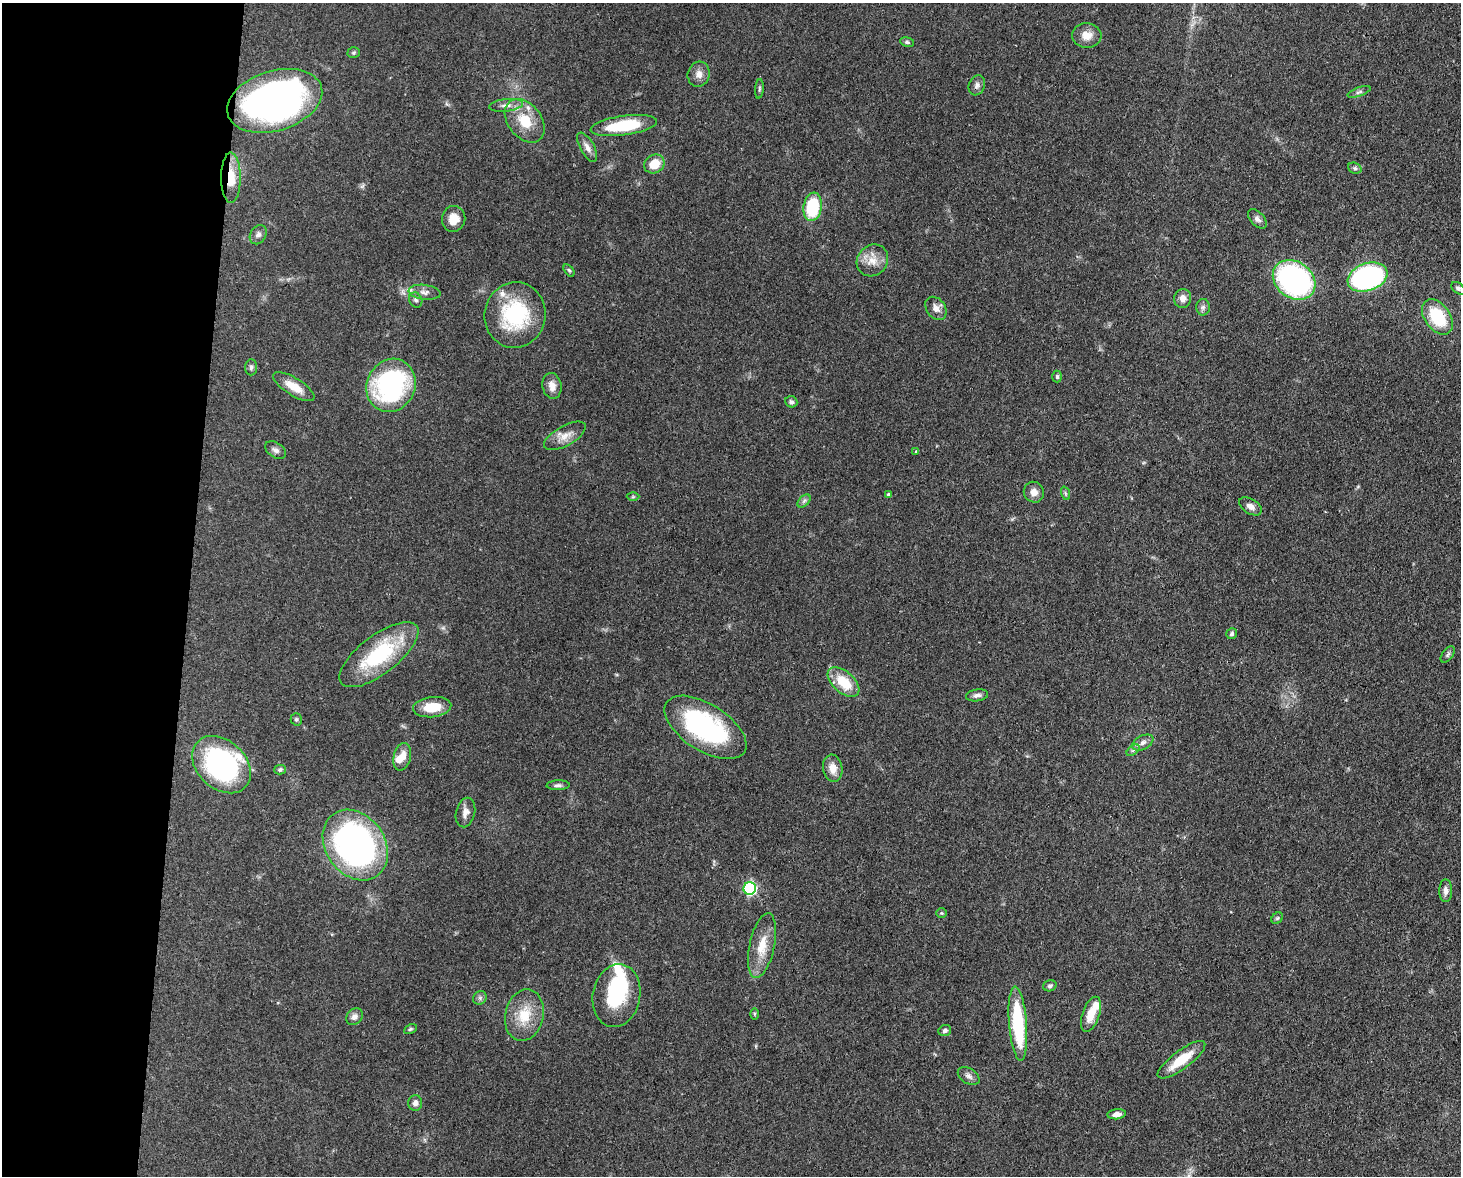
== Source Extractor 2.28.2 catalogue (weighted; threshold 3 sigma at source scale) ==
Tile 4 of 3 x 4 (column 1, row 2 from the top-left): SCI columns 305-1763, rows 2422-3595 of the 4864 x 4844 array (HDU 1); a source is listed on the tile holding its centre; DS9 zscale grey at full resolution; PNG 1463 x 1178 px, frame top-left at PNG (2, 3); each listed source drawn as its Kron ellipse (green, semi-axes under 4 px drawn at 4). Shown black and unused: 13% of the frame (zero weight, under 3 of 4 exposures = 9% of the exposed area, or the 3 px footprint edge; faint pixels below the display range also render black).
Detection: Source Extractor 2.28.2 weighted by HDU 2 'WHT'; one run over the whole footprint, this tile lists its part. Background 0.0931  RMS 0.0046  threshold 0.0207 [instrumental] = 3 sigma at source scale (4.5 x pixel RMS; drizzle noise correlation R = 1.50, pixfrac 1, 0.05/0.05 arcsec/px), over >= 5 px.
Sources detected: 89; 1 inside a brighter object's white glare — neither listed nor drawn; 6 inside a brighter listed object's ellipse — not listed separately; the other 82 listed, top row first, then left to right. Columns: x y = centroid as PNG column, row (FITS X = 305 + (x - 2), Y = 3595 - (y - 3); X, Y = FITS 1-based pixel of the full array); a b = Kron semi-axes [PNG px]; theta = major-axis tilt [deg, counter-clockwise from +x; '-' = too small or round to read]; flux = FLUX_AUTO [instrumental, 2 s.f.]
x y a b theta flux
1087 35 15 12 -4 5.1
907 42 7 4 -11 0.8
354 53 6 5 - 0.8
699 74 13 11 74 3.3
977 85 10 8 69 1.9
759 89 10 4 85 0.82
1359 92 12 4 19 1.3
275 101 49 30 18 210
506 105 17 6 6 2.7
525 121 24 16 -52 13
624 126 33 9 8 22
587 147 16 7 -61 2.9
654 164 10 9 - 8.2
1355 168 7 5 -21 0.96
231 178 25 10 -90 9
813 207 14 9 81 26
454 219 13 11 83 5.6
1257 219 11 7 -48 1.8
258 235 10 7 59 1.9
872 260 17 15 48 6.4
569 270 7 4 -53 0.78
1367 277 20 13 20 110
1294 280 23 18 -36 94
1458 288 8 5 -38 1.1
424 292 16 7 -6 3
1183 298 9 8 - 3.1
416 300 8 6 -64 1.3
1203 307 8 7 - 1.4
936 308 13 9 -54 3
515 315 33 30 79 36
1437 317 20 12 -54 22
251 367 8 6 85 1.2
1057 377 6 4 -88 0.78
391 385 27 24 65 74
552 386 13 9 -80 3.6
294 387 24 8 -32 7.1
791 402 6 5 - 1.1
565 436 23 10 29 5.2
276 450 11 7 -34 2
916 451 4 2 - 0.36
1034 492 10 10 - 3.1
1065 493 7 4 -71 0.82
889 495 4 3 - 1.2
633 497 6 4 0 0.6
804 501 8 4 45 1.1
1250 506 12 7 -31 2.5
1232 634 6 5 - 0.92
1448 654 9 5 53 1
379 655 47 19 37 38
844 682 19 10 -41 13
977 695 11 6 9 1.7
432 707 19 10 6 11
296 719 6 5 - 0.9
705 727 46 23 -32 66
1143 743 11 7 28 2.2
1133 750 7 4 36 0.93
402 757 14 8 76 5.4
221 765 33 24 -43 80
833 768 13 9 -81 4.7
280 770 6 5 - 0.84
558 785 11 5 3 1.4
465 812 15 9 77 2.9
355 845 38 29 -54 150
750 888 6 6 - 65
1446 891 11 6 90 2.2
941 913 5 4 - 0.62
1277 918 6 5 - 0.68
762 946 33 12 78 11
1050 986 7 5 18 1.2
616 996 32 23 80 28
480 998 7 6 - 1.1
754 1014 6 4 -90 0.52
1091 1014 18 8 70 7.1
524 1015 26 19 77 13
354 1017 9 7 43 2.1
1018 1023 37 9 -85 35
410 1029 7 4 27 0.71
945 1031 6 5 - 1.1
1181 1060 29 9 37 12
969 1076 12 7 -32 2
415 1103 8 7 - 2.2
1117 1114 9 5 6 2.3
Overlapping masked pixels (flux is a lower limit): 1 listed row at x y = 231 178